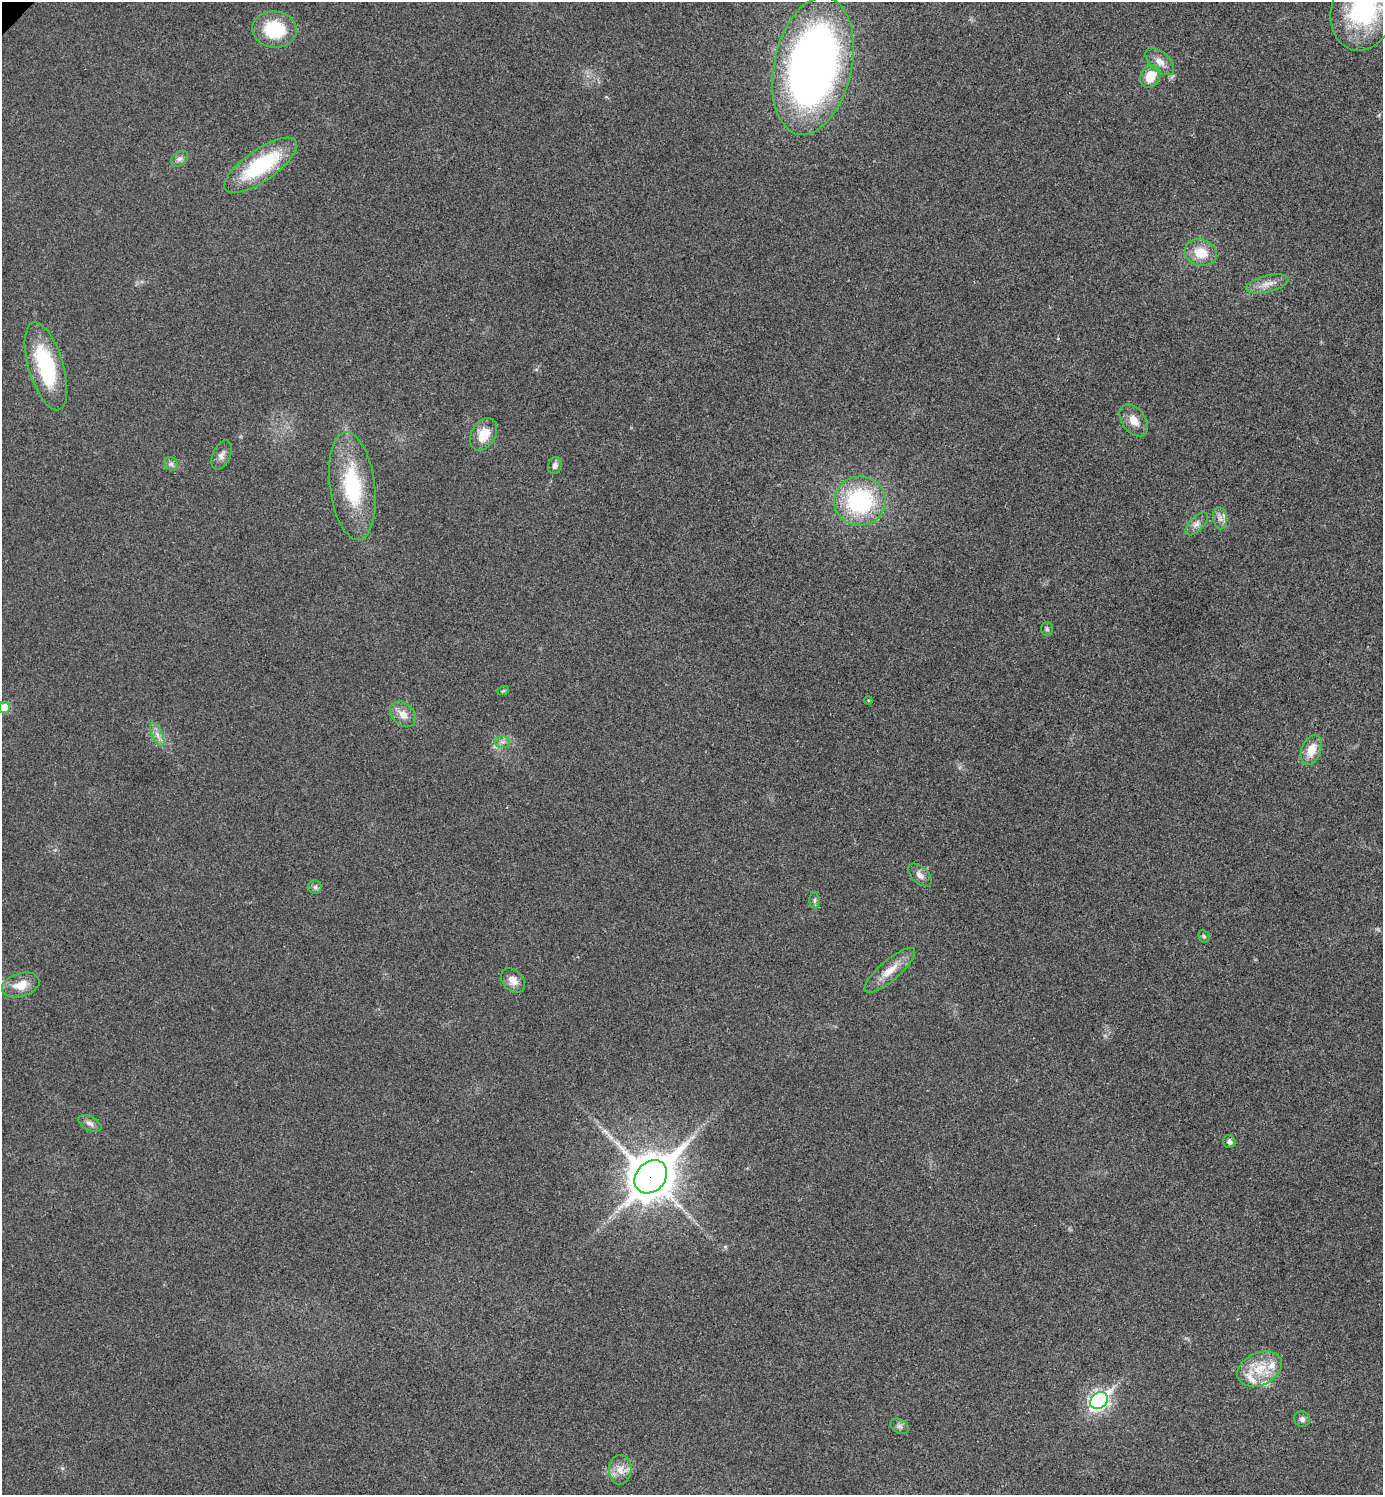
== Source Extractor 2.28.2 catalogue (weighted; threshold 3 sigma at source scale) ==
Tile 6 of 4 x 4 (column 2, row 2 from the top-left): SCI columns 1540-2920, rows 2995-4487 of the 5984 x 5984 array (HDU 1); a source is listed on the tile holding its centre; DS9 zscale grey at full resolution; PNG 1385 x 1497 px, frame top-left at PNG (2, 2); each listed source drawn as its Kron ellipse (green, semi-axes under 4 px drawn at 4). Shown black and unused: <1% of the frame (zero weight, under 3 of 4 exposures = <1% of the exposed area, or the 3 px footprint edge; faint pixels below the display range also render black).
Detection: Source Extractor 2.28.2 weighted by HDU 2 'WHT'; one run over the whole footprint, this tile lists its part. Background 0.0194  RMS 0.0053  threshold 0.024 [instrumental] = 3 sigma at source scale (4.5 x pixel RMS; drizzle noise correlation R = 1.50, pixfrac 1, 0.05/0.05 arcsec/px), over >= 5 px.
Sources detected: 45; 3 inside a brighter listed object's ellipse — not listed separately; the other 42 listed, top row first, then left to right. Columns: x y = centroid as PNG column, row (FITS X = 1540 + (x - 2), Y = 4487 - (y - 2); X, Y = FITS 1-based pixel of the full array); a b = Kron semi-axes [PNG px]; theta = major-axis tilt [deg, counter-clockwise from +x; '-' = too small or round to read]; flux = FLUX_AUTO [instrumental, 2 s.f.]
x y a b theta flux
1364 8 43 32 71 71
274 29 22 18 -7 27
1160 61 17 9 -43 4.8
813 66 70 39 77 380
1150 76 12 9 61 11
180 159 9 6 38 2
261 165 43 15 35 47
1201 253 16 13 -19 11
1267 284 22 8 14 5.5
46 366 45 17 -73 44
1134 420 18 11 -53 6.5
484 434 17 12 61 11
222 455 16 8 67 3
171 464 7 6 - 1.5
555 466 9 7 70 2.2
352 486 54 22 -83 40
860 501 26 24 4 60
1220 518 11 7 -80 2.8
1196 524 14 7 46 3
1047 629 7 5 -89 1.1
503 691 6 4 19 0.64
868 700 4 3 - 0.51
4 708 6 5 - 14
403 714 14 10 -45 5.5
157 735 12 5 -67 3
503 742 7 6 - 1.8
1311 750 16 9 69 8.4
920 875 14 8 -43 3.2
315 887 6 6 - 1.3
814 900 8 5 -85 1.2
1204 936 7 5 -66 0.96
890 970 32 10 41 9
513 980 14 10 -46 4.5
21 985 19 11 17 8.8
90 1123 12 7 -27 2.4
1229 1142 6 6 - 1.8
651 1177 18 14 46 1700
1260 1369 24 16 25 14
1099 1400 9 7 45 200
1302 1419 8 7 - 1.9
900 1426 10 6 -30 1.7
620 1470 15 11 89 5.4
Overlapping masked pixels (flux is a lower limit): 1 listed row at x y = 651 1177
Isophote crosses this tile's border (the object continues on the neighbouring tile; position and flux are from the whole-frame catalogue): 3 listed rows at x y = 1364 8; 813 66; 4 708